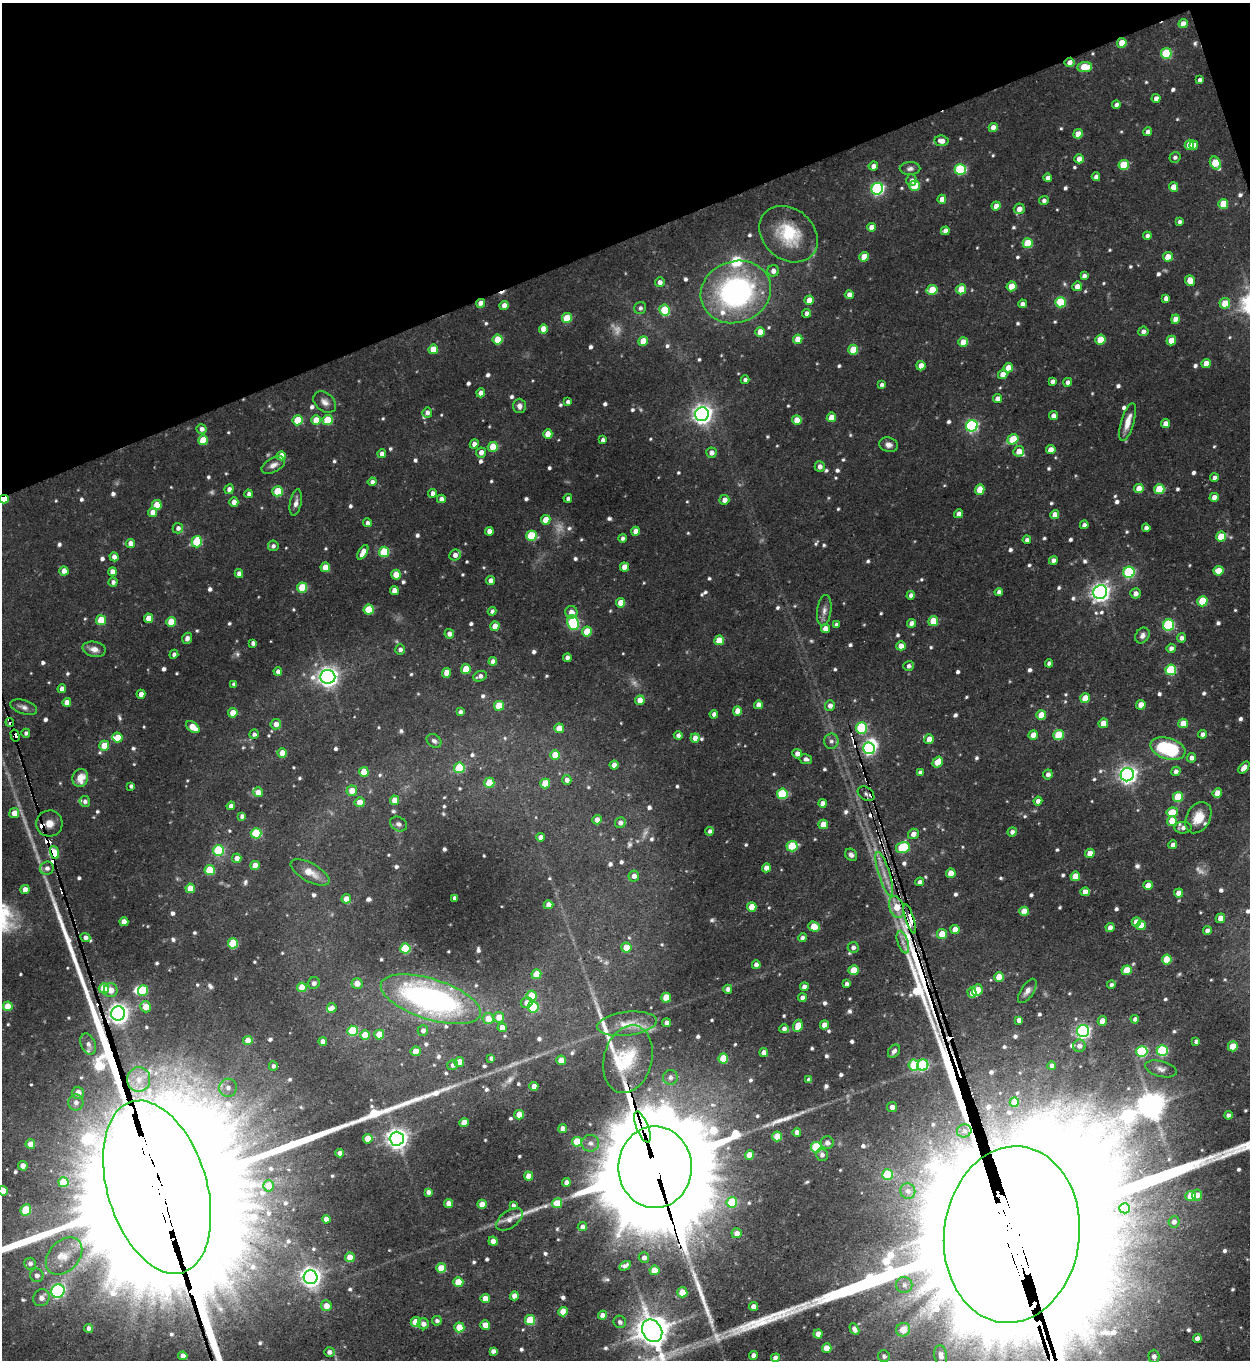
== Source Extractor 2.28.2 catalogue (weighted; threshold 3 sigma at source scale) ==
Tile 3 of 4 x 4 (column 3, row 1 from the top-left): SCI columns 2773-4020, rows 4074-5431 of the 5415 x 5431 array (HDU 1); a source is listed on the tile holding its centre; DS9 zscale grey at full resolution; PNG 1252 x 1362 px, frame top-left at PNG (2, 3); each listed source drawn as its Kron ellipse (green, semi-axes under 4 px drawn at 4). Shown black and unused: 18% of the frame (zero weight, under 3 of 5 exposures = <1% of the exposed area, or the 3 px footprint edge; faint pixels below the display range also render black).
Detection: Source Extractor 2.28.2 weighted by HDU 2 'WHT'; one run over the whole footprint, this tile lists its part. Background 0.0583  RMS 0.0043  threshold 0.0193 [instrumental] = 3 sigma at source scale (4.5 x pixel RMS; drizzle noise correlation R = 1.50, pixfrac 1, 0.05/0.05 arcsec/px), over >= 5 px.
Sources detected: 863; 18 too faint to see at this stretch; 5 inside a brighter object's white glare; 11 cosmic-ray / hot-pixel residue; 4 long thin detections or spike segments (spike, bleed or trail) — neither listed nor drawn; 14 inside a brighter listed object's ellipse — not listed separately; of the other 811, all 500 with FLUX_AUTO >= 1.39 (the completeness limit of this list) listed and drawn (311 fainter detections not listed), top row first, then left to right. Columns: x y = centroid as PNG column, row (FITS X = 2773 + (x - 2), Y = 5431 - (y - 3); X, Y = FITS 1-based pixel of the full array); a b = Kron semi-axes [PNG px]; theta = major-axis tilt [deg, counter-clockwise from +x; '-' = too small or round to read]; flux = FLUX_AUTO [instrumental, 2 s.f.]
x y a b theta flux
1183 24 5 4 - 5
1122 43 5 4 - 9.3
1166 53 5 5 - 26
1069 62 5 4 - 2.6
1085 67 7 5 5 14
1200 80 4 4 - 1.4
1156 98 4 4 - 2.3
1116 105 4 4 - 2
993 127 4 4 - 3.6
1148 132 4 4 - 2.2
1078 134 5 4 - 6.1
941 141 7 5 -8 3.1
1189 145 5 4 - 6.8
1194 145 4 4 - 3.6
1175 157 6 5 - 1.4
1079 159 4 4 - 4.2
1215 163 7 5 -61 16
1124 165 5 5 - 17
873 166 5 4 - 2.2
910 169 10 6 2 1.6
960 169 5 5 - 37
1096 177 4 4 - 1.8
1048 178 4 4 - 1.9
911 180 6 5 - 1.4
915 186 5 5 - 17
1173 187 5 4 - 5.5
877 189 6 5 - 78
942 199 4 4 - 3.3
1044 200 5 4 - 1.7
1223 204 5 5 - 10
996 206 4 4 - 3.4
1019 209 5 5 - 3.3
1180 222 4 4 - 1.4
871 227 4 4 - 3.4
945 231 4 4 - 2.8
789 234 32 25 -41 23
1147 236 4 4 - 1.5
1028 243 5 5 - 15
864 257 5 4 - 7.7
1168 257 5 4 - 6.3
773 271 6 5 - 2.5
1084 276 4 4 - 1.9
1190 280 5 5 - 5.3
660 282 5 4 - 2.4
1012 286 5 4 - 8.9
1077 286 5 4 - 3.2
961 289 5 5 - 11
932 290 5 5 - 12
736 292 36 30 19 100
849 294 4 4 - 2.7
1166 298 4 4 - 1.9
809 300 5 4 - 5.2
1060 302 5 5 - 24
481 303 4 4 - 4.5
1225 303 5 5 - 8.2
1022 304 4 4 - 2.2
504 305 4 4 - 3.3
640 308 6 6 - 1.5
665 310 5 5 - 20
807 313 4 4 - 2.1
567 318 5 5 - 15
1175 319 5 4 - 4.4
543 329 5 4 - 5.1
1143 331 5 4 - 1.7
760 332 5 4 - 5.4
798 339 5 4 - 5.6
498 340 5 5 - 13
1100 340 5 5 - 12
1171 340 5 4 - 7.1
643 341 5 4 - 8.2
963 342 5 4 - 7.5
433 349 5 5 - 9.5
853 350 5 5 - 12
1206 363 5 4 - 5.7
921 366 4 4 - 5
1008 368 5 4 - 6
1003 374 5 4 - 4.2
745 380 4 4 - 1.4
1052 381 4 4 - 1.9
1068 382 4 4 - 2.1
882 385 4 4 - 1.5
481 393 4 4 - 3.1
998 399 5 4 - 3.2
325 402 13 9 -40 2.7
568 402 4 4 - 1.4
519 406 7 6 - 2.2
427 413 5 5 - 2.2
702 414 7 7 - 250
1053 416 4 4 - 2.4
831 417 5 4 - 5.9
298 420 5 5 - 15
316 420 5 5 - 8
328 420 5 5 - 15
797 420 5 4 - 5.7
1128 422 20 6 73 5.7
1165 424 4 4 - 3.9
972 426 6 5 - 71
202 429 5 4 - 2.1
548 434 5 4 - 7.6
1013 439 6 5 - 15
203 440 5 5 - 12
603 440 4 4 - 1.8
474 444 5 4 - 2.7
889 445 9 7 -17 2.5
493 447 5 5 - 9.6
1051 450 5 4 - 4.5
1019 451 5 5 - 4.1
481 452 5 5 - 3.1
711 453 5 5 - 2.5
382 454 4 4 - 2.4
281 456 4 4 - 5.2
273 465 13 7 28 2.6
820 466 5 5 - 2.1
1214 478 4 4 - 2
372 482 4 4 - 1.8
1139 488 5 4 - 5.4
229 489 5 4 - 2.3
1159 489 5 5 - 17
980 490 5 4 - 8.3
277 491 5 5 - 16
433 493 4 4 - 2.3
249 494 4 4 - 1.5
1214 497 4 4 - 3
568 498 4 4 - 1.5
4 499 4 4 - 7.1
441 499 4 4 - 2.5
724 500 5 5 - 3.1
234 502 5 4 - 3.2
296 503 13 5 79 2.5
157 505 5 5 - 9.6
153 512 5 4 - 3.8
959 514 4 4 - 2.8
1055 514 4 4 - 4.1
546 520 5 4 - 7.6
367 523 4 4 - 1.6
1084 525 4 4 - 1.9
178 528 5 5 - 1.9
1146 528 4 4 - 1.8
489 531 4 4 - 3
636 531 4 4 - 3.9
531 536 5 5 - 21
1221 536 5 5 - 9.5
623 538 4 4 - 1.4
1027 540 4 4 - 1.6
197 542 6 5 - 22
130 543 4 4 - 3.8
273 546 5 5 - 1.5
363 552 8 4 61 5.1
384 552 5 5 - 24
455 555 6 5 - 1.9
114 557 4 4 - 2.6
1053 560 4 4 - 2.3
325 567 5 4 - 6.9
624 567 4 4 - 5.6
64 571 4 4 - 4.4
1218 571 5 5 - 7
112 572 4 4 - 3.5
1129 572 6 5 - 45
239 574 4 4 - 2.5
396 575 5 5 - 10
491 581 4 4 - 2.9
113 582 4 4 - 1.7
302 587 5 5 - 17
394 590 4 4 - 3.6
999 592 4 4 - 2
1100 592 7 6 - 230
1135 593 5 5 - 2.9
911 595 4 4 - 2.2
1202 601 5 5 - 16
621 603 5 4 - 6.4
369 610 5 5 - 16
824 610 15 7 82 2.6
492 611 4 4 - 1.4
571 612 6 6 - 3.5
148 618 4 4 - 6.4
101 620 5 5 - 12
933 621 5 5 - 10
171 622 5 5 - 11
573 623 7 5 -67 46
911 623 4 4 - 2.7
836 625 4 4 - 1.7
1168 625 5 5 - 45
495 626 5 4 - 6
825 629 4 4 - 4.1
587 632 5 5 - 12
449 634 4 4 - 2.5
1142 636 8 6 57 2.1
187 638 6 5 - 1.9
1182 638 5 4 - 2
719 640 5 4 - 7.8
253 643 4 4 - 1.8
901 646 5 4 - 3.8
1171 648 4 4 - 1.9
94 649 11 7 -12 3.2
400 650 5 5 - 1.9
174 654 4 4 - 1.4
567 658 4 4 - 2.1
493 661 4 4 - 2.7
1049 663 4 4 - 1.8
909 666 5 5 - 1.5
466 669 5 4 - 8.4
1171 670 5 5 - 29
278 671 4 4 - 2
446 673 5 4 - 6.4
480 676 7 5 24 1.9
328 677 7 7 - 280
234 684 4 4 - 1.6
62 689 4 4 - 2.6
141 694 4 4 - 3.6
1085 698 5 4 - 9.1
640 700 5 4 - 5.5
67 702 4 4 - 4.3
758 705 4 4 - 3.1
1141 705 5 4 - 5.5
499 706 5 5 - 13
830 706 5 5 - 2.5
24 707 14 6 -18 2.2
737 711 4 4 - 5
460 712 4 4 - 1.6
233 713 4 4 - 7.2
714 714 4 4 - 2.1
1041 715 5 4 - 9
10 722 4 3 - 4.6
1103 723 5 4 - 5.8
1183 723 5 4 - 7.5
276 724 5 5 - 3.7
193 727 7 4 -35 8.4
559 728 5 4 - 7.2
861 728 6 5 - 36
26 733 4 4 - 1.5
254 734 5 4 - 1.5
1202 734 4 4 - 1.7
15 735 6 3 -75 53
678 735 4 4 - 1.5
1033 735 5 4 - 4.3
1058 735 5 5 - 16
117 738 5 5 - 8.3
695 738 4 4 - 3.9
929 739 5 4 - 5.5
434 741 8 6 -37 1.5
831 741 7 7 - 1.7
104 746 5 5 - 9.4
869 748 6 6 - 81
1168 749 18 10 -17 32
282 753 5 4 - 6.4
797 754 5 5 - 2.9
555 755 5 5 - 9
1191 758 5 4 - 2
806 759 6 5 - 1.6
938 762 6 5 - 8.5
614 765 4 4 - 3.4
459 768 5 5 - 21
1244 768 7 4 50 3.3
1176 771 5 4 - 2
364 772 5 4 - 8.3
920 772 4 4 - 1.6
1048 774 5 4 - 2.1
1127 775 7 6 - 200
80 778 9 7 70 6.2
567 780 5 4 - 2.2
489 783 5 5 - 11
545 783 5 5 - 14
131 786 4 4 - 1.4
352 791 5 5 - 6.4
258 792 5 5 - 5.3
1217 793 5 4 - 5.6
782 794 5 5 - 28
866 794 9 6 -37 1.7
1178 797 5 5 - 17
395 800 4 4 - 5.9
85 801 5 5 - 1.5
1038 801 4 4 - 2.1
360 802 5 5 - 5
823 803 4 4 - 3.1
231 806 4 4 - 2.4
1172 812 5 5 - 8.9
14 813 5 5 - 5
242 816 4 4 - 1.6
1198 818 17 11 61 7.9
597 820 5 4 - 2.8
1172 821 5 5 - 7.5
49 823 13 13 - 47
620 823 5 5 - 2.1
399 824 9 7 -30 1.6
823 824 5 4 - 6
1183 828 8 6 2 1.7
710 831 4 4 - 1.5
1012 832 5 4 - 2
256 833 5 5 - 24
913 834 5 5 - 2.8
540 837 4 4 - 2.3
1173 845 4 4 - 2
792 846 5 5 - 22
903 847 7 5 12 27
219 850 5 5 - 31
54 852 7 4 -70 17
1090 853 5 4 - 4.8
851 855 6 5 - 1.5
237 858 5 4 - 3.3
255 865 4 4 - 6.2
47 868 7 6 - 2.3
766 868 4 4 - 3.4
210 870 5 5 - 16
310 872 21 9 -29 6.3
951 873 5 4 - 7.1
884 874 23 5 -73 5.3
634 876 5 5 - 2.9
1075 876 5 4 - 7.4
919 882 5 4 - 1.5
1148 885 5 4 - 4.9
190 888 5 4 - 6.6
25 890 4 4 - 4
1085 892 4 4 - 3.2
1179 893 4 4 - 4
454 898 4 3 - 1.6
346 899 4 4 - 5.7
548 905 5 4 - 3.3
752 907 5 4 - 7.9
897 907 11 7 -70 8
1024 911 5 4 - 6.2
1220 918 5 4 - 3.5
910 919 15 3 -73 72
124 922 4 4 - 4.7
1136 922 5 4 - 5.3
1141 925 5 4 - 6.4
814 927 6 5 - 10
1110 927 4 4 - 2.7
955 929 4 4 - 5
1207 931 4 4 - 2.3
942 934 5 5 - 8
85 937 5 4 - 2
802 938 4 4 - 2
903 942 12 5 -72 2
233 943 5 5 - 23
626 947 5 5 - 6.5
853 947 5 5 - 2
405 948 5 5 - 20
1167 959 5 5 - 12
756 965 4 4 - 2.5
854 970 5 5 - 9.6
1127 970 5 5 - 11
536 974 5 5 - 7.9
999 977 5 5 - 10
314 983 6 5 - 1.5
357 983 5 5 - 3.9
847 984 4 4 - 1.8
1111 985 4 4 - 1.5
302 987 5 5 - 8.5
804 987 4 4 - 3.3
104 988 5 5 - 12
728 989 4 4 - 2.1
111 990 7 7 - 4.6
143 990 5 5 - 20
977 990 6 5 - 12
1027 991 14 6 56 2.5
972 993 5 4 - 3.7
532 996 5 5 - 13
666 998 5 5 - 11
802 998 4 4 - 2.7
431 999 52 20 -18 140
527 1003 6 5 - 3
8 1006 5 5 - 11
146 1007 5 5 - 7.4
533 1007 5 5 - 30
332 1008 5 4 - 2.1
118 1013 7 7 - 270
499 1017 5 5 - 5.3
488 1019 5 5 - 6.4
1135 1019 4 4 - 1.6
1019 1020 4 4 - 2
1102 1021 5 4 - 4.2
667 1023 4 4 - 2.9
627 1024 30 12 7 9.1
824 1025 5 4 - 4.4
798 1026 6 5 - 9.2
502 1027 4 4 - 4.3
784 1029 4 4 - 1.7
423 1030 5 5 - 2
352 1031 5 5 - 22
1083 1031 6 6 - 110
365 1035 5 5 - 9
379 1035 5 5 - 9.9
248 1040 5 4 - 4.7
323 1041 4 4 - 2.5
1196 1041 4 3 - 1.6
88 1044 11 7 -66 2.6
1079 1046 6 6 - 2.6
1233 1046 5 5 - 9.8
416 1051 5 4 - 6.6
894 1051 7 5 51 1.7
1142 1051 5 5 - 35
1162 1051 5 5 - 39
764 1052 4 4 - 3.4
491 1058 4 4 - 1.4
723 1058 5 5 - 11
628 1059 34 24 75 21
561 1060 5 5 - 6.7
459 1062 5 4 - 5.9
452 1065 5 5 - 1.7
914 1065 5 5 - 19
923 1065 6 5 - 38
273 1066 4 4 - 1.5
1052 1066 4 4 - 1.9
1161 1069 16 7 -15 2.9
670 1077 7 7 - 1.8
139 1079 12 11 - 6
809 1080 4 3 - 1.4
534 1086 4 4 - 4.2
228 1088 9 8 - 3.3
78 1093 6 6 - 4.9
76 1102 8 7 - 2.8
1014 1102 4 4 - 6.1
892 1107 5 5 - 2.9
519 1115 5 4 - 7.3
1228 1115 4 4 - 1.9
464 1123 4 4 - 6.6
642 1127 16 6 -68 320
563 1128 4 4 - 2.7
964 1131 7 6 - 1.8
797 1132 4 4 - 2.5
777 1136 5 5 - 10
368 1139 5 5 - 7.9
397 1139 7 7 - 310
577 1142 5 5 - 15
590 1143 9 8 - 2.3
827 1143 6 6 - 2.3
30 1144 5 4 - 4.6
816 1147 5 5 - 32
339 1153 4 4 - 2.4
749 1155 5 4 - 5.2
822 1155 6 6 - 1.9
23 1166 5 4 - 4.5
655 1167 41 36 -89 15000
887 1175 5 5 - 21
528 1176 4 4 - 5.5
64 1182 5 5 - 17
566 1182 4 4 - 2.3
268 1186 5 5 - 3.5
157 1187 89 49 -73 80000
3 1191 5 5 - 9.1
908 1191 8 7 - 2
428 1192 4 4 - 2
1197 1195 5 5 - 3.6
1191 1196 5 5 - 13
732 1202 5 5 - 20
448 1203 4 4 - 4
557 1203 5 5 - 9.4
482 1204 5 4 - 6.6
513 1205 4 3 - 1.5
1125 1208 5 5 - 23
26 1210 6 5 - 17
326 1219 4 4 - 2.9
509 1219 15 8 38 3.4
1174 1222 5 5 - 1.9
582 1227 4 4 - 2.3
737 1233 5 5 - 3.1
1012 1234 88 68 83 120000
493 1241 4 4 - 4.6
64 1256 21 15 47 9.1
350 1257 5 4 - 6.9
644 1258 5 5 - 2.5
30 1263 6 6 - 1.8
625 1266 6 4 31 1.9
441 1268 5 5 - 11
654 1270 5 5 - 8.5
37 1275 7 6 - 2
311 1277 7 7 - 270
458 1282 5 5 - 12
904 1285 8 8 - 2.4
58 1291 7 6 - 63
682 1292 5 5 - 9.4
514 1296 4 4 - 4.3
41 1298 9 7 52 3.2
485 1299 4 4 - 5.6
326 1306 5 5 - 5
753 1307 4 4 - 3.2
563 1312 5 5 - 8.8
602 1315 4 4 - 3.4
530 1320 5 5 - 20
437 1321 5 4 - 1.5
416 1322 5 5 - 12
620 1322 6 6 - 1.8
423 1324 5 5 - 2.6
485 1325 5 4 - 4.6
459 1327 5 5 - 12
89 1328 4 4 - 1.6
854 1329 6 4 -61 2.2
903 1330 7 6 - 6.9
652 1331 12 9 -58 940
818 1334 4 4 - 4
1197 1338 4 4 - 2.3
827 1348 5 4 - 5.2
493 1351 4 4 - 1.9
329 1352 5 5 - 2.2
754 1355 4 4 - 2.7
941 1355 10 6 -81 2.9
183 1356 4 4 - 3.4
884 1356 6 5 - 1.5
1154 1356 7 5 -88 2
775 1358 4 4 - 2.6
Overlapping masked pixels (flux is a lower limit): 17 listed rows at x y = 1122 43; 1069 62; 481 303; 4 499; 10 722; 15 735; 866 794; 49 823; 54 852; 884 874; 897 907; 910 919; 118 1013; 642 1127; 655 1167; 157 1187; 1012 1234
Isophote crosses this tile's border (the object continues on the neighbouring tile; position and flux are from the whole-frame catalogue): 5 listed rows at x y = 4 499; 157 1187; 3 1191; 1012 1234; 652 1331